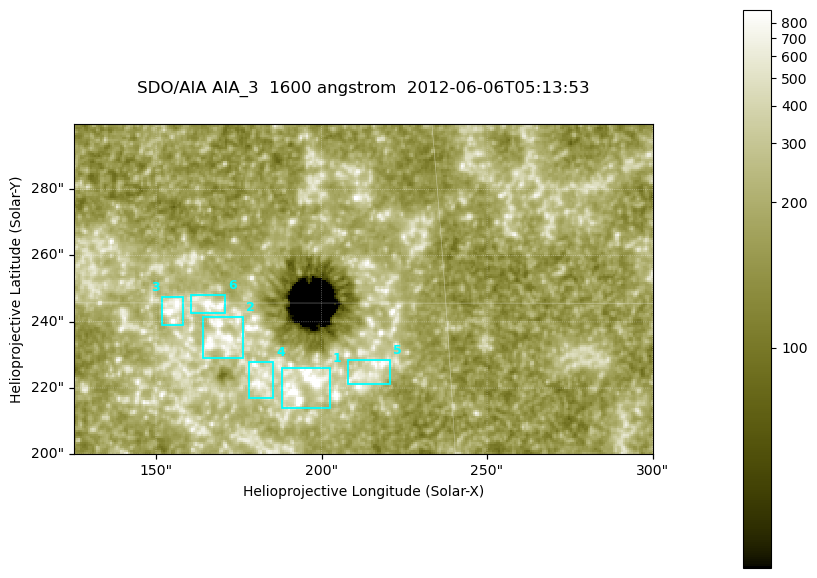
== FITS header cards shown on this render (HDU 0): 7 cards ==
TELESCOP= 'SDO/AIA '
INSTRUME= 'AIA_3   '
WAVELNTH=                 1600
WAVEUNIT= 'angstrom'
DATE-OBS= '2012-06-06T05:13:53.13'
CTYPE1  = 'HPLN-TAN'
CTYPE2  = 'HPLT-TAN'

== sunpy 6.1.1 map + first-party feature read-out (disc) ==
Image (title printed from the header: SDO/AIA AIA_3  1600 angstrom  2012-06-06T05:13:53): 287 x 164 px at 0.609 arcsec/px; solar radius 946 arcsec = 1552 px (partial field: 0.6% of the solar disc is inside the frame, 100% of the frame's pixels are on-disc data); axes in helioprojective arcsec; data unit not stated in the header (colour bar unlabelled)
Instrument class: DISC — disc imager (sunpy class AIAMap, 1600 A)
Bright regions (active regions / flare kernels): reference = the on-disc median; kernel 3 px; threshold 5 sigma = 318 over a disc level ~180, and >= 1.15x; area >= 47 px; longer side >= 3 px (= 1.8 arcsec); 6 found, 6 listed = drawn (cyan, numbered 1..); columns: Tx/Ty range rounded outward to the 2 arcsec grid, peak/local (2 s.f.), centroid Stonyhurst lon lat
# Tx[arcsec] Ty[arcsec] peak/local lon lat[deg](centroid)
1 188..204 214..226 7.2 +12 +13
2 164..178 228..242 7.2 +11 +14
3 152..158 238..248 5.5 +10 +15
4 178..186 216..228 4.6 +11 +14
5 208..222 220..230 4.8 +13 +14
6 160..172 242..248 6.3 +10 +15